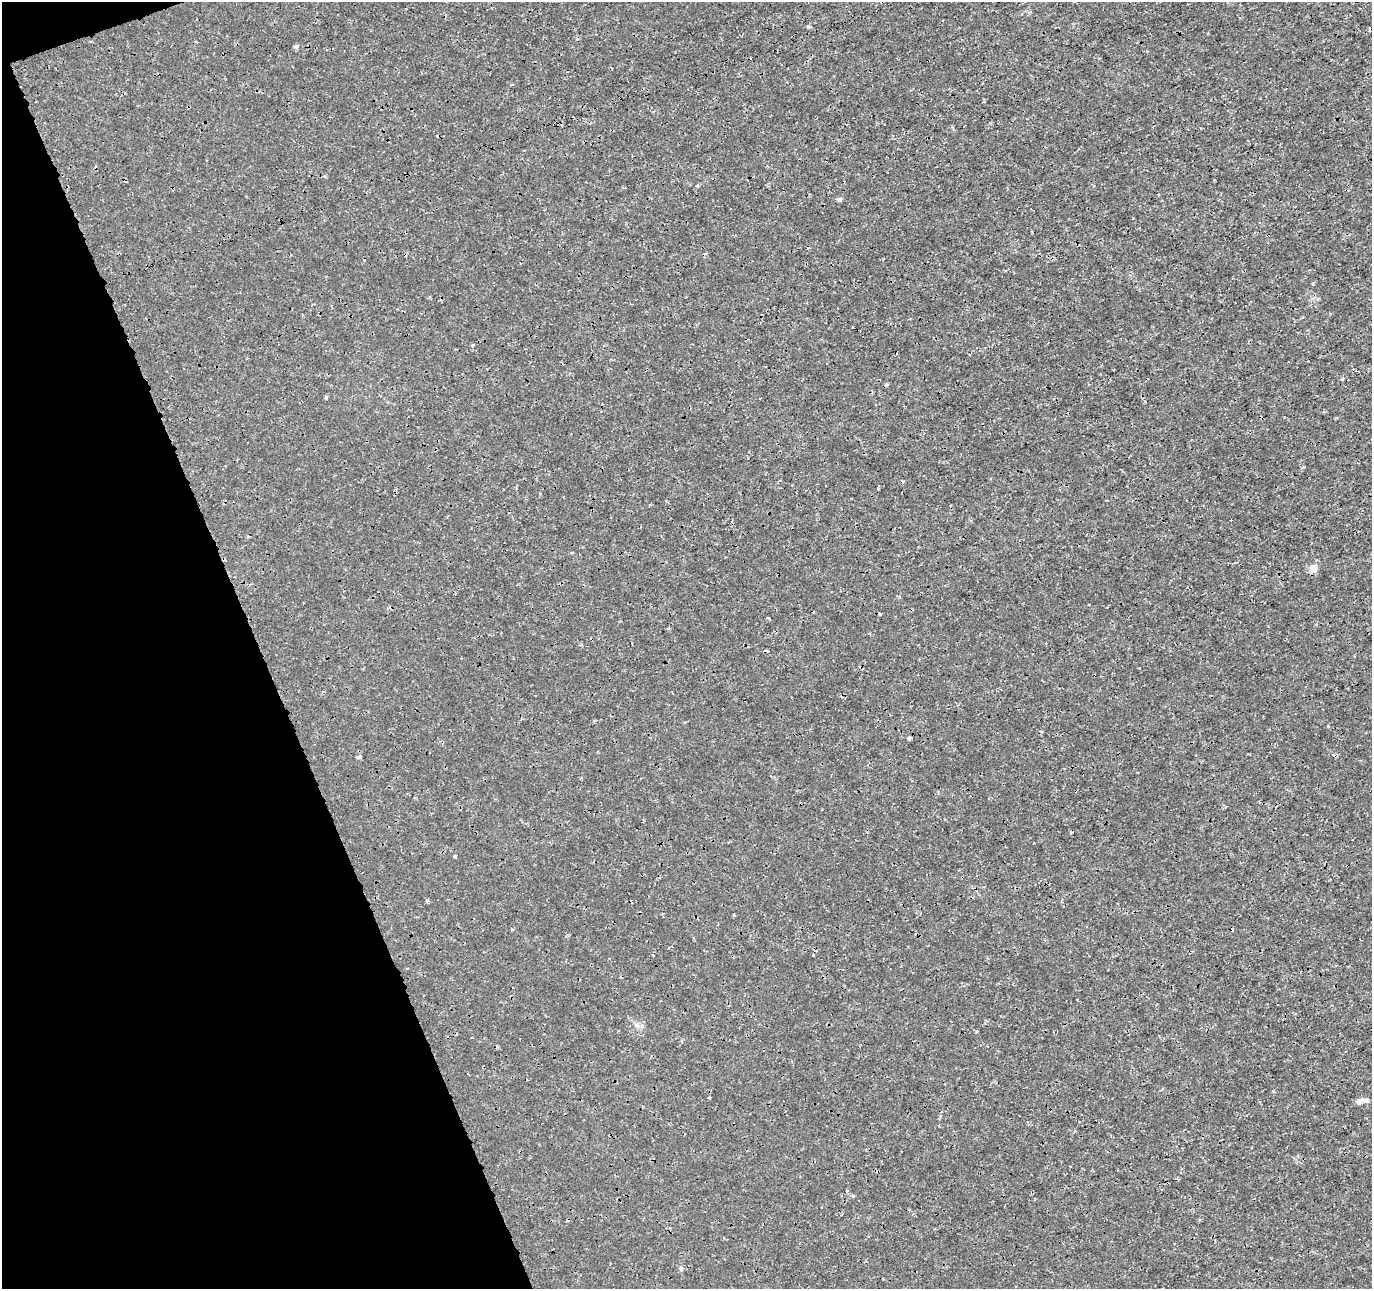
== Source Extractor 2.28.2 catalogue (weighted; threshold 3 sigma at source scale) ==
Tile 5 of 4 x 4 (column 1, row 2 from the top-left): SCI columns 55-1424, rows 2676-3962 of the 5593 x 5401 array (HDU 1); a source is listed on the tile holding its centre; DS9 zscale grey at full resolution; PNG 1374 x 1291 px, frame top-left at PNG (2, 2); no overlay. Shown black and unused: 19% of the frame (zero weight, under 3 of 4 exposures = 5% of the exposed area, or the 3 px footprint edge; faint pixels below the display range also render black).
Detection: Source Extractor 2.28.2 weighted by HDU 2 'WHT'; one run over the whole footprint, this tile lists its part. Background 5.43e-05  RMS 9.8e-04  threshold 0.00442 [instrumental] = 3 sigma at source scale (4.5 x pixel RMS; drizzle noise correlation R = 1.50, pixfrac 1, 0.0396/0.0396 arcsec/px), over >= 5 px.
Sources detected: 24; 8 cosmic-ray / hot-pixel residue — not listed; the other 16 listed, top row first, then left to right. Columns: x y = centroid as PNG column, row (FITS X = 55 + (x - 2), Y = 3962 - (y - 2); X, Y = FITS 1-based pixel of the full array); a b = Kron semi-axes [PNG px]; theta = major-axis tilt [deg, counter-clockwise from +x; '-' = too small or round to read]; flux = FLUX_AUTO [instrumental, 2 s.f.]
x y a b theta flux
296 46 5 5 - 0.21
697 186 4 3 - 0.14
840 199 6 5 - 0.19
1342 379 4 3 - 0.18
326 398 5 4 - 0.14
1314 568 5 5 - 1.8
768 618 3 3 - 0.11
909 738 4 3 - 0.38
360 756 4 3 - 0.39
1259 802 3 2 - 0.14
455 856 4 3 - 0.18
427 900 4 4 - 0.18
637 1025 7 6 - 0.3
709 1098 3 3 - 0.19
1361 1101 14 6 19 0.48
681 1268 6 4 -71 0.17
Unlisted compact peaks at least as high as the median listed source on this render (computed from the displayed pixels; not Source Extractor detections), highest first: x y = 1273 1091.